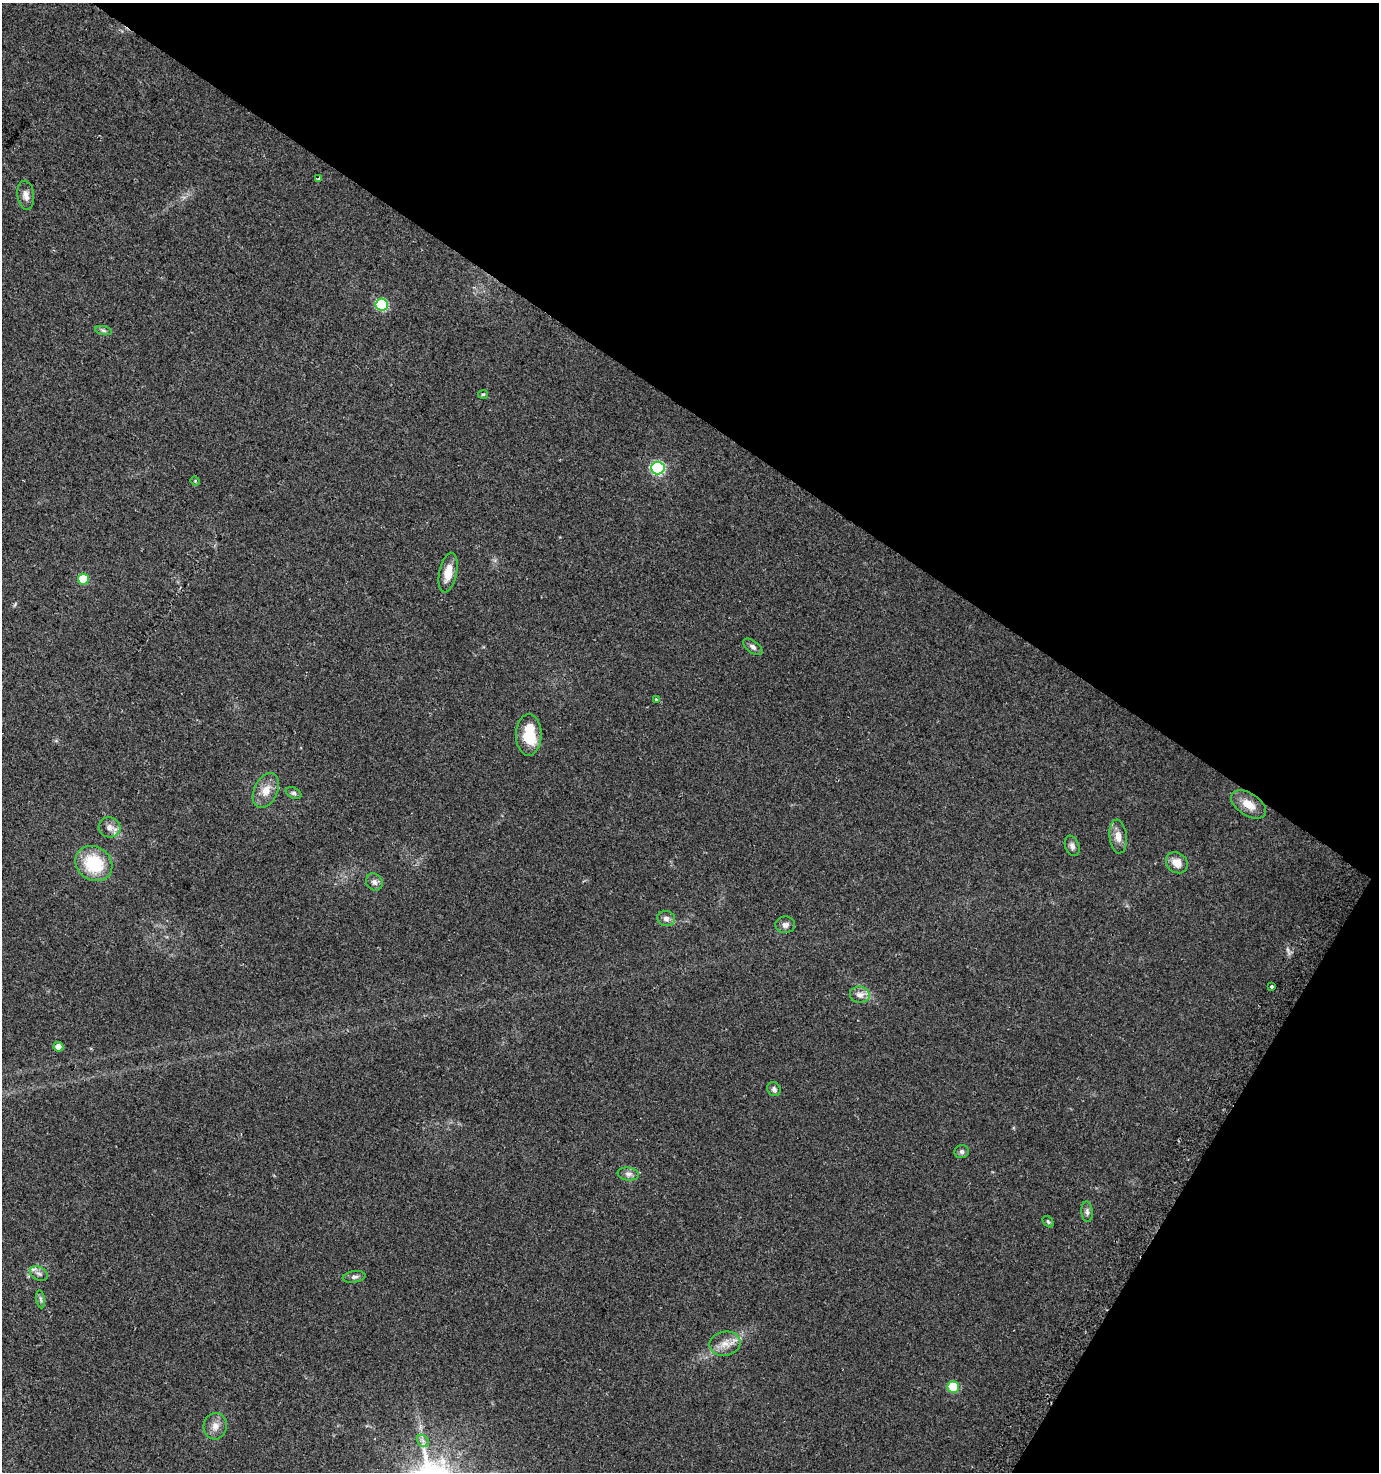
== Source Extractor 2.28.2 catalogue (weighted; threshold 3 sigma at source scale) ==
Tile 8 of 4 x 4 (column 4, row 2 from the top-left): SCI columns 4416-5792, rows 2960-4429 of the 6009 x 5925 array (HDU 1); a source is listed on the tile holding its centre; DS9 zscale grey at full resolution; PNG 1381 x 1474 px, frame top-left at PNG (2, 3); each listed source drawn as its Kron ellipse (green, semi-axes under 4 px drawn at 4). Shown black and unused: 33% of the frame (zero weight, under 2 of 3 exposures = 2% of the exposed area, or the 3 px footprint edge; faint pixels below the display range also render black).
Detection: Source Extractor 2.28.2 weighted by HDU 2 'WHT'; one run over the whole footprint, this tile lists its part. Background 0.0532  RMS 0.0089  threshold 0.0399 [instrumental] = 3 sigma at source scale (4.5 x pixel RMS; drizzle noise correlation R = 1.50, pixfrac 1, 0.0396/0.0396 arcsec/px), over >= 5 px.
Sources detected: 38; all 38 listed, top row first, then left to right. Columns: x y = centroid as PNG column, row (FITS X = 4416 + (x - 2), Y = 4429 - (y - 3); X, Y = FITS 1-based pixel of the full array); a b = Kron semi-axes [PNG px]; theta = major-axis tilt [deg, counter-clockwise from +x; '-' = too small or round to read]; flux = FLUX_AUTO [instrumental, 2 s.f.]
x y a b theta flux
319 178 3 3 - 1.4
26 195 14 8 -83 5.2
382 305 6 6 - 65
103 331 8 4 -10 1.8
483 394 5 4 - 1.1
658 468 7 6 - 100
195 481 5 4 - 0.86
448 573 20 8 78 13
83 579 5 5 - 25
753 647 11 6 -36 2.9
656 699 3 3 - 2.1
529 735 21 13 89 29
266 791 19 11 66 11
294 793 8 5 -26 1.9
1249 805 19 11 -33 12
110 827 11 10 - 5.5
1118 837 17 8 -85 7.5
1072 846 10 7 -70 3.2
1177 863 12 9 -37 9.2
94 864 19 16 -37 42
374 882 9 8 - 3.6
666 918 9 7 -13 3.5
785 925 10 8 3 3.5
1272 987 4 3 - 1.8
860 995 10 8 -8 5.9
58 1047 5 4 - 6.7
774 1089 7 6 - 2.2
962 1152 7 6 - 2.5
628 1174 10 6 -7 3.5
1087 1212 10 5 -85 2.5
1048 1222 6 4 -49 1.3
39 1274 9 6 -25 3
354 1277 11 5 8 2.8
41 1299 9 4 -81 1.8
725 1344 15 12 9 9.2
953 1387 6 5 - 29
215 1426 13 11 87 7
423 1441 7 5 -45 2.4